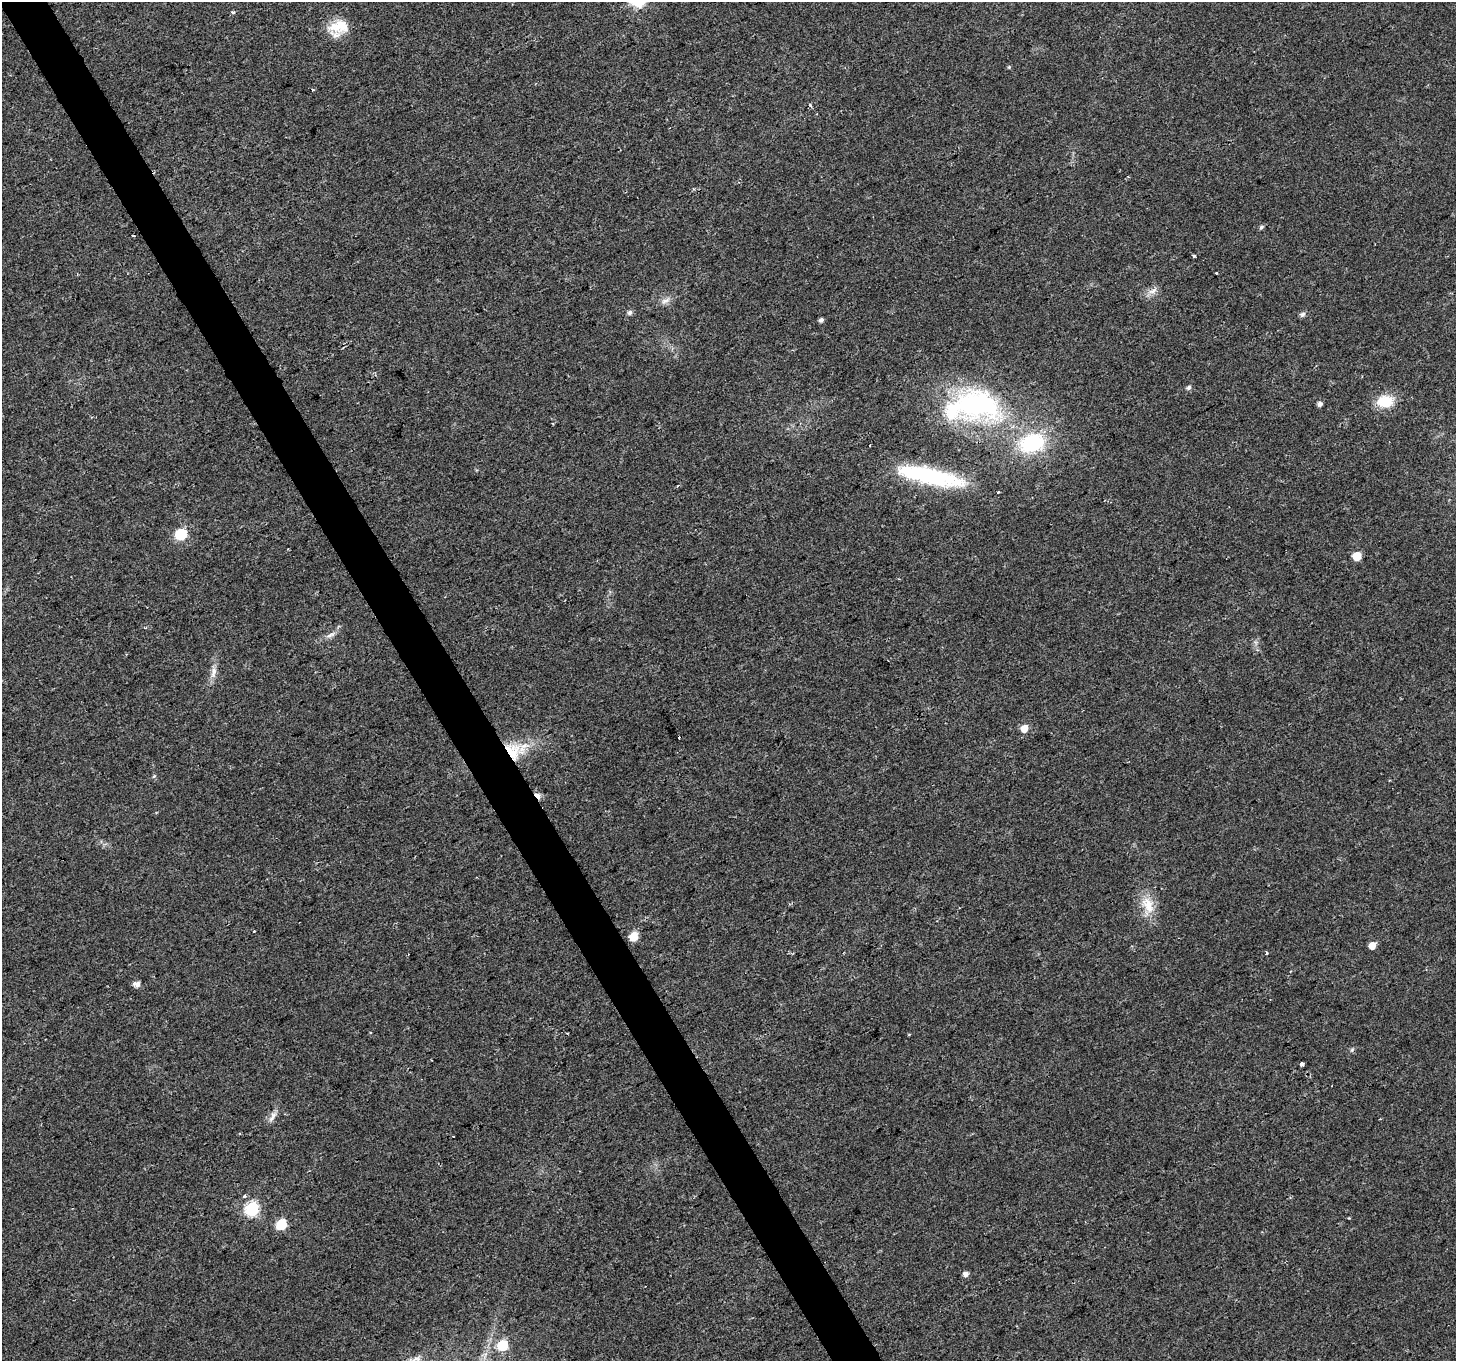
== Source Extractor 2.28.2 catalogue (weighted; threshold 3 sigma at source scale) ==
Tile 11 of 4 x 4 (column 3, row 3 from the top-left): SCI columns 2907-4360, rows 1466-2824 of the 5816 x 5708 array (HDU 1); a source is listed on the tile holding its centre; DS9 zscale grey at full resolution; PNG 1458 x 1363 px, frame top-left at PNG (2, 2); no overlay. Shown black and unused: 3% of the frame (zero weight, under 2 of 3 exposures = <1% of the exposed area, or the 3 px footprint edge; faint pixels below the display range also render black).
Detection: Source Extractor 2.28.2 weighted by HDU 2 'WHT'; one run over the whole footprint, this tile lists its part. Background 0.0277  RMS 0.0057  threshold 0.0258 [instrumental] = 3 sigma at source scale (4.5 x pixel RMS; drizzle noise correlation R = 1.50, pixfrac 1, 0.0396/0.0396 arcsec/px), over >= 5 px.
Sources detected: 51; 1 inside a brighter object's white glare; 1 cosmic-ray / hot-pixel residue — not listed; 2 inside a brighter listed object's ellipse — not listed separately; the other 47 listed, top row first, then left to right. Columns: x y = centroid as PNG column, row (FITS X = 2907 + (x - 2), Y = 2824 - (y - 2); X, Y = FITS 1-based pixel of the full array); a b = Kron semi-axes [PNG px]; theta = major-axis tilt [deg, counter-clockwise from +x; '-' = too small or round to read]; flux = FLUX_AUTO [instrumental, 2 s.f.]
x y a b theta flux
233 12 5 4 - 0.98
339 26 27 16 6 14
1009 67 5 4 - 0.63
313 90 4 2 - 0.47
810 105 5 3 - 1.1
1261 227 6 5 - 1.2
133 235 3 2 - 1.1
1194 256 3 3 - 1
1217 273 3 3 - 2.2
1153 291 15 6 26 3.6
665 301 15 7 30 3.3
630 312 6 6 - 1.7
1302 314 8 6 42 1.6
821 320 4 4 - 1.7
1189 387 7 5 55 1.5
1385 401 19 13 7 15
1320 404 5 5 - 2
977 405 70 44 -10 110
1032 443 26 19 16 47
931 477 72 20 -10 59
180 534 6 6 - 47
1357 556 6 5 - 15
146 627 6 2 19 0.63
330 635 13 5 21 2.6
213 672 17 7 80 4.4
1024 728 6 6 - 6.9
513 751 26 18 -67 18
154 776 5 4 - 0.72
537 796 9 5 -48 3.5
1148 905 27 17 -74 13
254 931 3 3 - 1.7
633 937 6 6 - 14
1372 945 6 5 - 7
1267 953 3 3 - 1.4
137 984 8 6 -9 2.9
371 1033 3 3 - 0.6
567 1033 4 2 - 0.46
1352 1049 6 4 20 0.92
1301 1064 4 4 - 12
272 1117 18 6 61 3.2
453 1136 3 2 - 0.47
244 1196 5 4 - 0.96
252 1209 7 6 - 91
281 1224 6 6 - 31
966 1274 6 5 - 2.6
503 1345 6 6 - 30
417 1359 7 5 0 1.8
Overlapping masked pixels (flux is a lower limit): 2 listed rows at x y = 513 751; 537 796